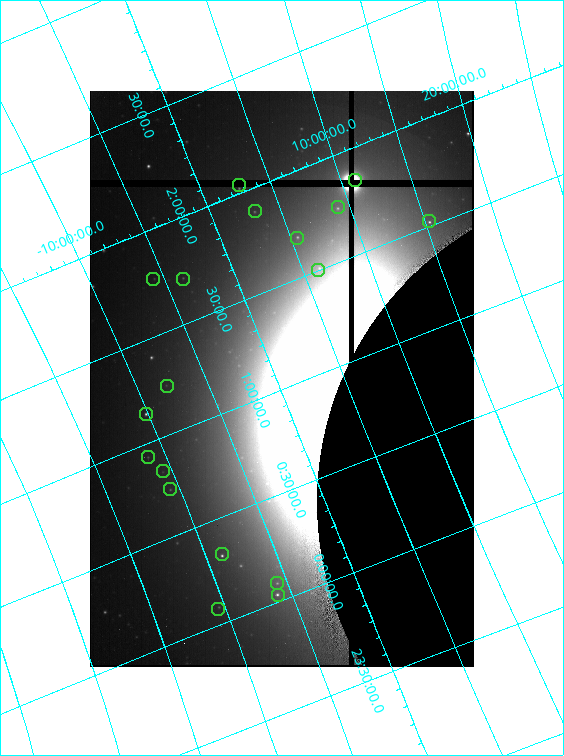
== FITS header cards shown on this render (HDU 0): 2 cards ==
NAXIS1  =                  384 /
NAXIS2  =                  576 /

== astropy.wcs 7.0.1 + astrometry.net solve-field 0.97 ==
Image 384 x 576 px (HDU 0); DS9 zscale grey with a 90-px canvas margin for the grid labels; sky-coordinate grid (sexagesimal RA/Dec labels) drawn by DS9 from the SOLVED WCS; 18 Tycho-2 reference stars matched to detected sources circled (green)
Header WCS: none
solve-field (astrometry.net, Tycho-2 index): SOLVED blind (the file carries no WCS)
Solved WCS: RA---TAN-SIP/DEC--TAN-SIP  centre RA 01:03:10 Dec +00:24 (15.79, +0.41 deg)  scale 281 arcsec/px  FOV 1800.2' x 2691.1'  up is +68 deg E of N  parity normal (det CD < 0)
(file carries no celestial WCS; the grid is the blind solution)
Tycho-2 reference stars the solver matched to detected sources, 18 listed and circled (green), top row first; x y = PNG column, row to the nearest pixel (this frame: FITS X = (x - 90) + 1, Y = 576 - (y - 91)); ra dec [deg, ICRS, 3 dp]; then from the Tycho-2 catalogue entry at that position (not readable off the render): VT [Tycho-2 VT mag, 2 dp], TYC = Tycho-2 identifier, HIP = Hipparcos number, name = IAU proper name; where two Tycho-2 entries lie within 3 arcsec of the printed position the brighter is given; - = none
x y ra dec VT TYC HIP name
355 180 27.717 +11.043 5.96 625-1392-1 8588 -
239 185 30.512 +2.764 4.10 40-1338-1 9487 Alrescha
338 207 26.348 +9.158 4.37 622-574-1 8198 Torcular
255 211 28.389 +3.188 4.71 33-1213-1 8833 -
429 221 22.871 +15.346 3.71 1198-1597-1 7097 Alpherg
297 238 25.358 +5.488 4.59 35-435-1 7884 -
318 270 22.546 +6.144 4.99 34-1287-1 7007 -
153 279 26.497 -5.733 5.53 4688-2415-1 8230 -
183 279 25.681 -3.690 5.14 4685-2579-1 7999 -
167 386 18.600 -7.923 5.19 5273-2653-1 5799 -
146 414 17.147 -10.182 3.57 5273-2657-1 5364 -
148 457 14.006 -11.267 5.51 5272-121-1 4371 -
163 471 12.532 -10.644 5.22 5270-1139-1 3909 -
170 489 11.048 -10.610 4.88 5269-2450-1 3455 -
222 554 4.857 -8.824 3.67 5261-1084-1 1562 -
277 583 1.334 -5.708 4.73 4669-996-1 443 -
278 595 0.490 -6.014 4.58 4669-997-1 154 -
218 609 1.125 -10.510 5.12 5263-1049-1 355 -